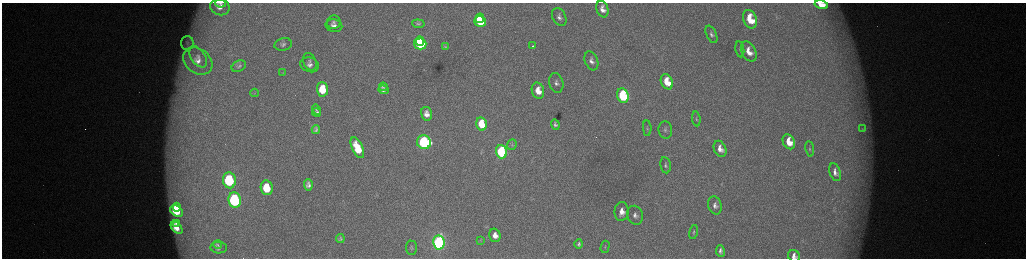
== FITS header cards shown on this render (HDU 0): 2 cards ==
NAXIS1  =                 2048 /fastest changing axis
NAXIS2  =                  512 /next to fastest changing axis

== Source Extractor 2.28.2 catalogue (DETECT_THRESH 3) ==
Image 2048 x 512 px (HDU 0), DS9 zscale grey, zoomed out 1/2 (1 PNG px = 2 x 2 image px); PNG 1028 x 260 px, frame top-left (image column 1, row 511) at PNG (2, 3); each listed source drawn as its Kron ellipse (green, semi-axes under 4 px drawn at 4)
Background 173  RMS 1.9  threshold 5.8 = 3 sigma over >= 5 px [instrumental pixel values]
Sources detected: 81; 4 cannot appear on this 1/2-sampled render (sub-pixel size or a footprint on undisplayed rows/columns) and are neither listed nor drawn; the other 77 listed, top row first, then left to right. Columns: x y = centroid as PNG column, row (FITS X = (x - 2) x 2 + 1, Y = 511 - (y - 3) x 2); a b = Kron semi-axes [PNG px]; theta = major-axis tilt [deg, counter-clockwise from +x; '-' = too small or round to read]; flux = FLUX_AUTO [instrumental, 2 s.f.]
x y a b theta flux
220 3 5 2 - 630
821 5 7 4 -13 5600
220 7 10 8 -22 4100
602 9 8 5 -71 2900
559 17 9 6 -64 1900
480 18 5 3 - 6900
750 19 9 6 -67 12000
480 21 6 5 - 18000
334 22 7 6 - 1300
418 24 6 4 -8 560
334 26 8 6 -12 2300
711 34 9 5 -66 1200
420 41 5 3 - 11000
187 43 7 6 - 1800
283 44 9 6 13 1400
420 44 6 5 - 31000
533 46 2 2 - 1900
445 47 4 3 - 320
740 49 8 4 -80 770
749 52 11 7 -62 5000
198 57 12 7 -56 3400
198 61 16 12 -39 7300
591 61 10 6 -68 2300
310 62 9 6 -68 1500
310 65 9 7 -19 2300
239 66 7 5 26 1000
283 73 4 2 - 300
667 82 8 5 -65 10000
556 83 10 7 -77 2100
383 87 4 4 - 770
322 89 7 5 -87 10000
383 90 5 4 - 1800
538 91 8 6 -74 6000
255 93 4 2 - 270
623 95 7 5 -70 42000
316 110 5 4 - 540
317 112 4 4 - 950
426 114 7 5 -77 2700
696 119 7 3 -83 530
482 124 6 5 - 12000
555 124 5 4 - 1100
647 128 7 3 -87 610
316 129 4 3 - 840
862 129 4 3 - 460
665 130 9 6 -84 1400
424 142 7 7 - 60000
789 142 8 5 -64 6900
512 145 5 4 - 680
357 148 11 5 -66 11000
720 149 8 6 -65 3400
810 149 8 3 -82 620
501 152 7 5 -73 53000
665 165 8 5 -81 1200
835 172 9 5 -70 2200
229 180 8 6 -81 37000
308 185 6 4 -85 1300
267 188 7 6 - 11000
235 200 8 6 -81 63000
715 205 9 6 -74 2000
177 207 4 3 - 4100
177 211 7 5 -39 10000
622 211 9 7 85 4100
635 215 10 7 -70 2200
177 224 4 3 - 1300
177 228 7 4 -46 3900
693 232 7 4 76 720
495 235 7 5 -74 3200
340 239 4 3 - 720
480 240 4 3 - 410
439 242 7 6 - 130000
579 244 4 3 - 770
218 245 4 3 - 470
605 247 6 2 75 280
219 248 8 6 -5 1400
411 248 7 5 -85 760
720 251 6 4 -79 1300
794 256 6 5 - 2400
At the frame edge (FLAGS 8, measured only in part): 2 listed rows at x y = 821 5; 794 256
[4 sub-pixel or undisplayed-footprint detections neither listed nor drawn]